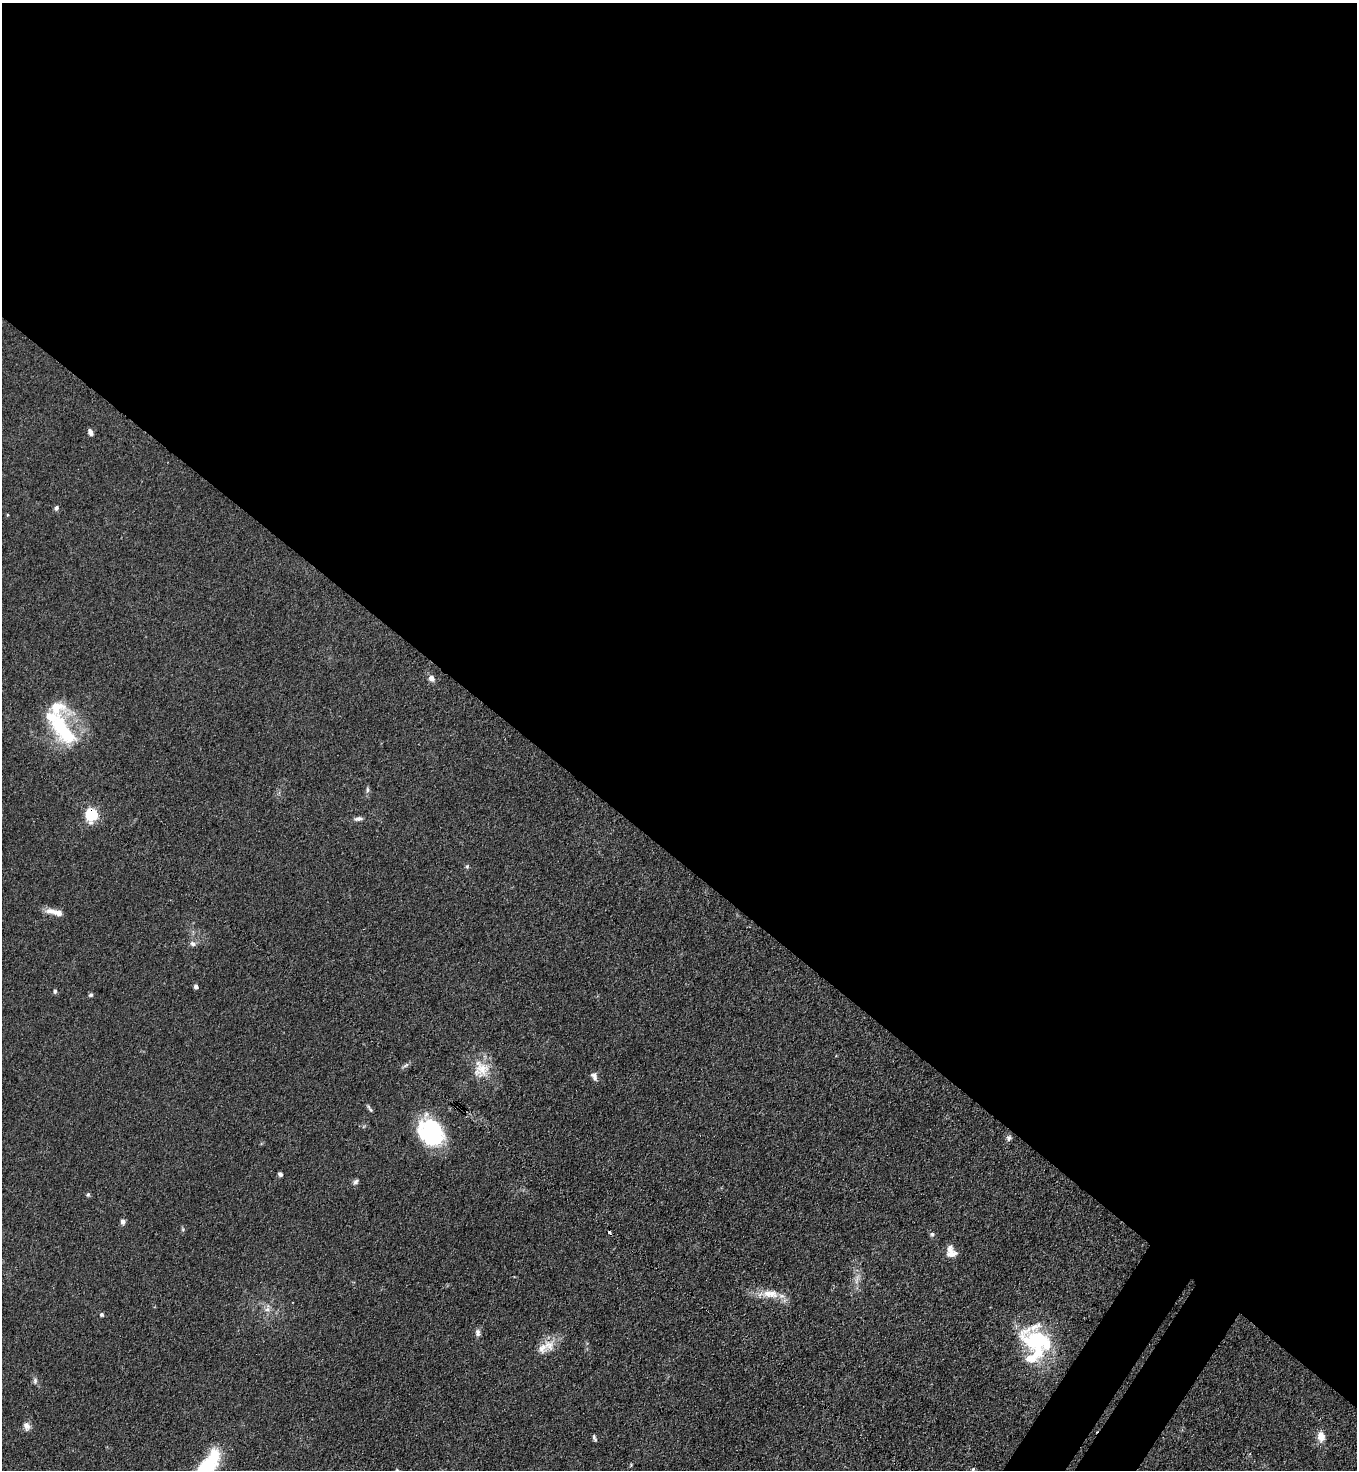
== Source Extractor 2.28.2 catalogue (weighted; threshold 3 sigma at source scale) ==
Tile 3 of 4 x 4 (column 3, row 1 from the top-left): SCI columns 2912-4266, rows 4440-5907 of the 5963 x 5945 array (HDU 1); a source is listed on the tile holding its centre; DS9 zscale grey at full resolution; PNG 1359 x 1472 px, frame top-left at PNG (2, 3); no overlay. Shown black and unused: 60% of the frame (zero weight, under 3 of 4 exposures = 5% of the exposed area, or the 3 px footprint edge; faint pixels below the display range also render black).
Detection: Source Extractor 2.28.2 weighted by HDU 2 'WHT'; one run over the whole footprint, this tile lists its part. Background 0.104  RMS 0.0074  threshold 0.0334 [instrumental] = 3 sigma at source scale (4.5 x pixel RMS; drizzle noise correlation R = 1.50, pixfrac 1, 0.05/0.05 arcsec/px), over >= 5 px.
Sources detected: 44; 1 inside a brighter object's white glare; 1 cosmic-ray / hot-pixel residue — not listed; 5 inside a brighter listed object's ellipse — not listed separately; the other 37 listed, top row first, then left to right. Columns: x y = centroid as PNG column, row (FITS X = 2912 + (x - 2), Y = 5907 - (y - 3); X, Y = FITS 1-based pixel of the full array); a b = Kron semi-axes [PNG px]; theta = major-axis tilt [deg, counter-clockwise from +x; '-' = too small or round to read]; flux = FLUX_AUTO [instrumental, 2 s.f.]
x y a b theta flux
90 432 7 5 -65 2.8
56 508 6 5 - 1.7
431 678 7 6 - 4
63 730 37 16 -55 55
367 790 8 4 -83 1.5
91 814 6 6 - 82
358 819 10 5 10 2.4
467 866 5 5 - 1.1
55 912 23 6 -14 7.1
193 944 8 6 -43 2.3
196 986 4 4 - 2.6
55 991 6 4 77 1.2
91 995 5 5 - 1.4
481 1069 24 21 77 16
594 1076 10 7 -66 2.9
370 1110 6 4 -45 1.1
433 1134 30 21 -43 68
1009 1138 8 6 85 1.9
280 1174 5 4 - 1.6
356 1182 9 5 41 1.9
88 1195 6 4 69 1.2
122 1222 7 6 - 2.1
932 1234 6 6 - 1.6
952 1254 14 9 4 5.9
857 1279 18 5 76 4.3
770 1294 26 11 -5 13
267 1309 8 6 21 2.8
101 1315 5 4 - 1.5
478 1333 9 6 -84 2.7
1037 1341 40 24 -17 53
542 1348 17 14 26 9.5
35 1381 9 6 -82 2
27 1426 11 8 -71 3.7
1321 1437 12 8 -82 7.2
594 1438 9 3 -68 1.4
207 1466 38 14 55 51
973 1469 4 4 - 0.76
Overlapping masked pixels (flux is a lower limit): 1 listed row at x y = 91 814
Isophote crosses this tile's border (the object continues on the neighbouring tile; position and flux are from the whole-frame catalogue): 1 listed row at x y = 207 1466